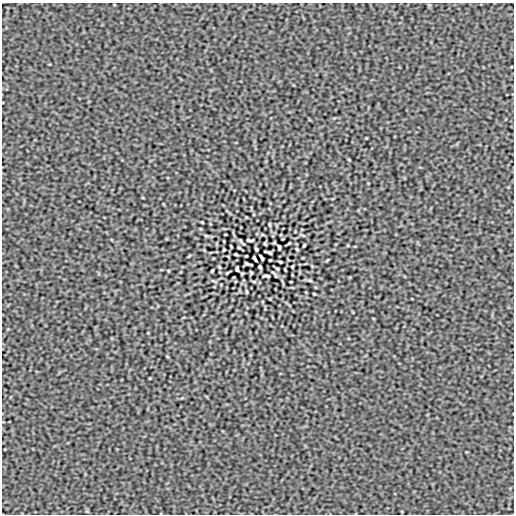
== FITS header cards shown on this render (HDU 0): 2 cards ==
NAXIS1  =                  512
NAXIS2  =                  512

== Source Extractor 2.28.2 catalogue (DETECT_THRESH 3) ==
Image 512 x 512 px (HDU 0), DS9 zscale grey, 1 PNG px = 1 image px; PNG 516 x 516 px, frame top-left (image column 1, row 512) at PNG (2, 3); no overlay
Background 5.69e-09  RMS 1.7e-05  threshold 5.17e-05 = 3 sigma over >= 5 px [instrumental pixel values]
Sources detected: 30; all 30 listed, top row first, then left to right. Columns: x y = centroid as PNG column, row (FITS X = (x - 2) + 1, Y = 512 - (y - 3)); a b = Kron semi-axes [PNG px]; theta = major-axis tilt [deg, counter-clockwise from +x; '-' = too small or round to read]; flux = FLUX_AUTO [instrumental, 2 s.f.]
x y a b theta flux
349 160 4 2 - 8.3e-04
202 222 3 2 - 8.5e-04
270 224 6 3 -81 1.1e-03
250 240 7 3 -2 1.7e-03
289 243 3 2 - 8.8e-04
304 245 3 2 - 1.2e-03
279 247 5 3 - 1.7e-03
239 248 4 2 - 1.0e-03
256 249 4 3 - 1.5e-03
297 249 3 2 - 1.0e-03
224 250 3 2 - 1.0e-03
269 252 7 2 -15 1.6e-03
236 254 3 2 - 1.3e-03
254 258 6 3 -61 1.9e-03
262 258 6 3 -61 1.9e-03
270 260 3 2 - 8.7e-04
280 262 3 2 - 1.3e-03
247 264 7 2 -17 1.4e-03
292 266 3 2 - 1.0e-03
219 267 3 2 - 1.0e-03
260 267 4 3 - 1.5e-03
277 268 4 2 - 1.0e-03
237 269 5 3 - 1.7e-03
212 271 3 2 - 1.2e-03
273 272 11 2 -35 1.7e-03
266 276 7 3 -2 1.7e-03
310 280 6 4 -19 1.3e-03
246 292 6 3 -81 1.1e-03
314 294 3 2 - 8.5e-04
167 356 4 2 - 8.3e-04